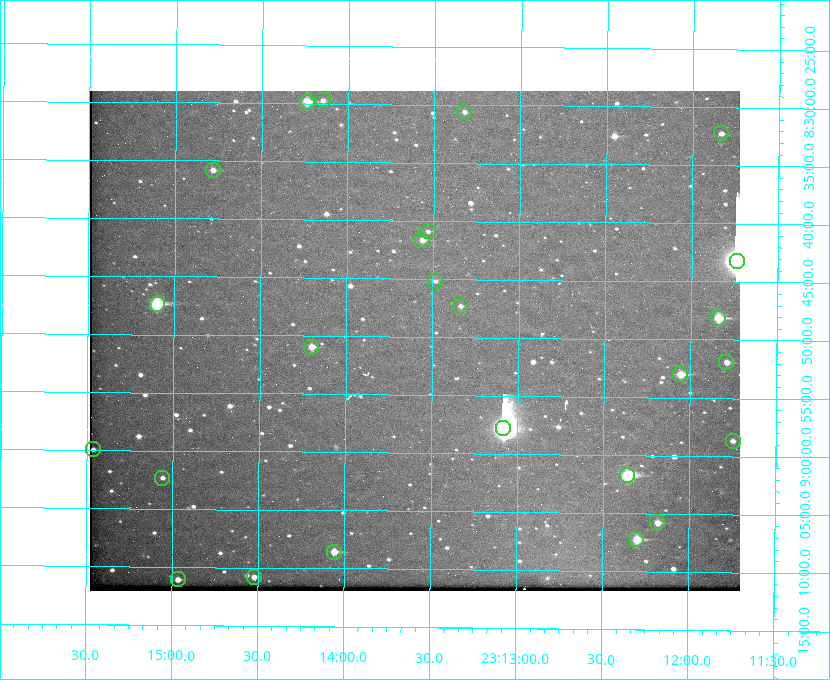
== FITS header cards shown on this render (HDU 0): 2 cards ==
NAXIS1  =                  650 / Width of table row in bytes
NAXIS2  =                  500 / Number of rows in table

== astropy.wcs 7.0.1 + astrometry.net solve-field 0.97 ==
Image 650 x 500 px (HDU 0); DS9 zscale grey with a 90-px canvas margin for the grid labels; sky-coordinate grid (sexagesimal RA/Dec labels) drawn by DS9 from the SOLVED WCS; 25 Tycho-2 reference stars matched to detected sources circled (green)
Header WCS: none
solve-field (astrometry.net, Tycho-2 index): SOLVED blind (the file carries no WCS)
Solved WCS: RA---TAN-SIP/DEC--TAN-SIP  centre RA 23:13:36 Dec +08:50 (348.40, +8.84 deg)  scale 5.16 arcsec/px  FOV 55.9' x 43.0'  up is +179 deg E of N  parity flipped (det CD > 0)
(file carries no celestial WCS; the grid is the blind solution)
Tycho-2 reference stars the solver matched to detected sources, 25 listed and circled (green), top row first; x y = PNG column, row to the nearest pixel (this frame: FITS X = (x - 90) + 1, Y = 500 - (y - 91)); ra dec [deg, ICRS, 3 dp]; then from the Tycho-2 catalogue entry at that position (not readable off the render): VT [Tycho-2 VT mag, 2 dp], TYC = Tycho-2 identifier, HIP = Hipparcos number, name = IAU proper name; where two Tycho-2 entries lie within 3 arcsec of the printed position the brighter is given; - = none
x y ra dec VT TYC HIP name
323 100 348.537 +8.495 12.00 1161-1453-1 - -
307 102 348.560 +8.498 9.78 1161-1619-1 - -
464 112 348.332 +8.510 12.18 1161-1418-1 - -
721 133 347.959 +8.537 11.67 1161-1362-1 - -
213 170 348.695 +8.597 11.30 1161-1571-1 - -
428 231 348.383 +8.682 11.92 1161-890-1 - -
422 240 348.391 +8.694 11.47 1161-728-1 - -
737 261 347.934 +8.720 5.17 1161-1795-1 114520 -
435 281 348.371 +8.753 12.36 1161-1249-1 - -
157 304 348.775 +8.789 8.97 1161-884-1 114784 -
460 306 348.335 +8.788 11.88 1161-938-1 - -
718 318 347.960 +8.802 9.24 1161-1027-1 - -
311 347 348.550 +8.849 10.80 1161-574-1 - -
726 362 347.948 +8.865 11.50 1161-1677-1 - -
680 374 348.014 +8.883 10.51 1161-1048-1 - -
503 428 348.271 +8.963 6.92 1161-1161-1 114608 -
733 441 347.937 +8.978 11.39 1161-1508-1 - -
93 449 348.866 +8.999 11.82 1161-694-1 - -
627 475 348.091 +9.029 8.14 1161-448-1 114562 -
162 478 348.765 +9.039 11.87 1161-1547-1 - -
657 522 348.045 +9.096 10.97 1161-1179-1 - -
636 539 348.075 +9.120 9.77 1161-768-1 - -
334 552 348.514 +9.143 10.38 1161-1071-1 - -
254 577 348.631 +9.180 11.26 1161-1559-1 - -
178 579 348.741 +9.184 11.62 1161-452-1 - -